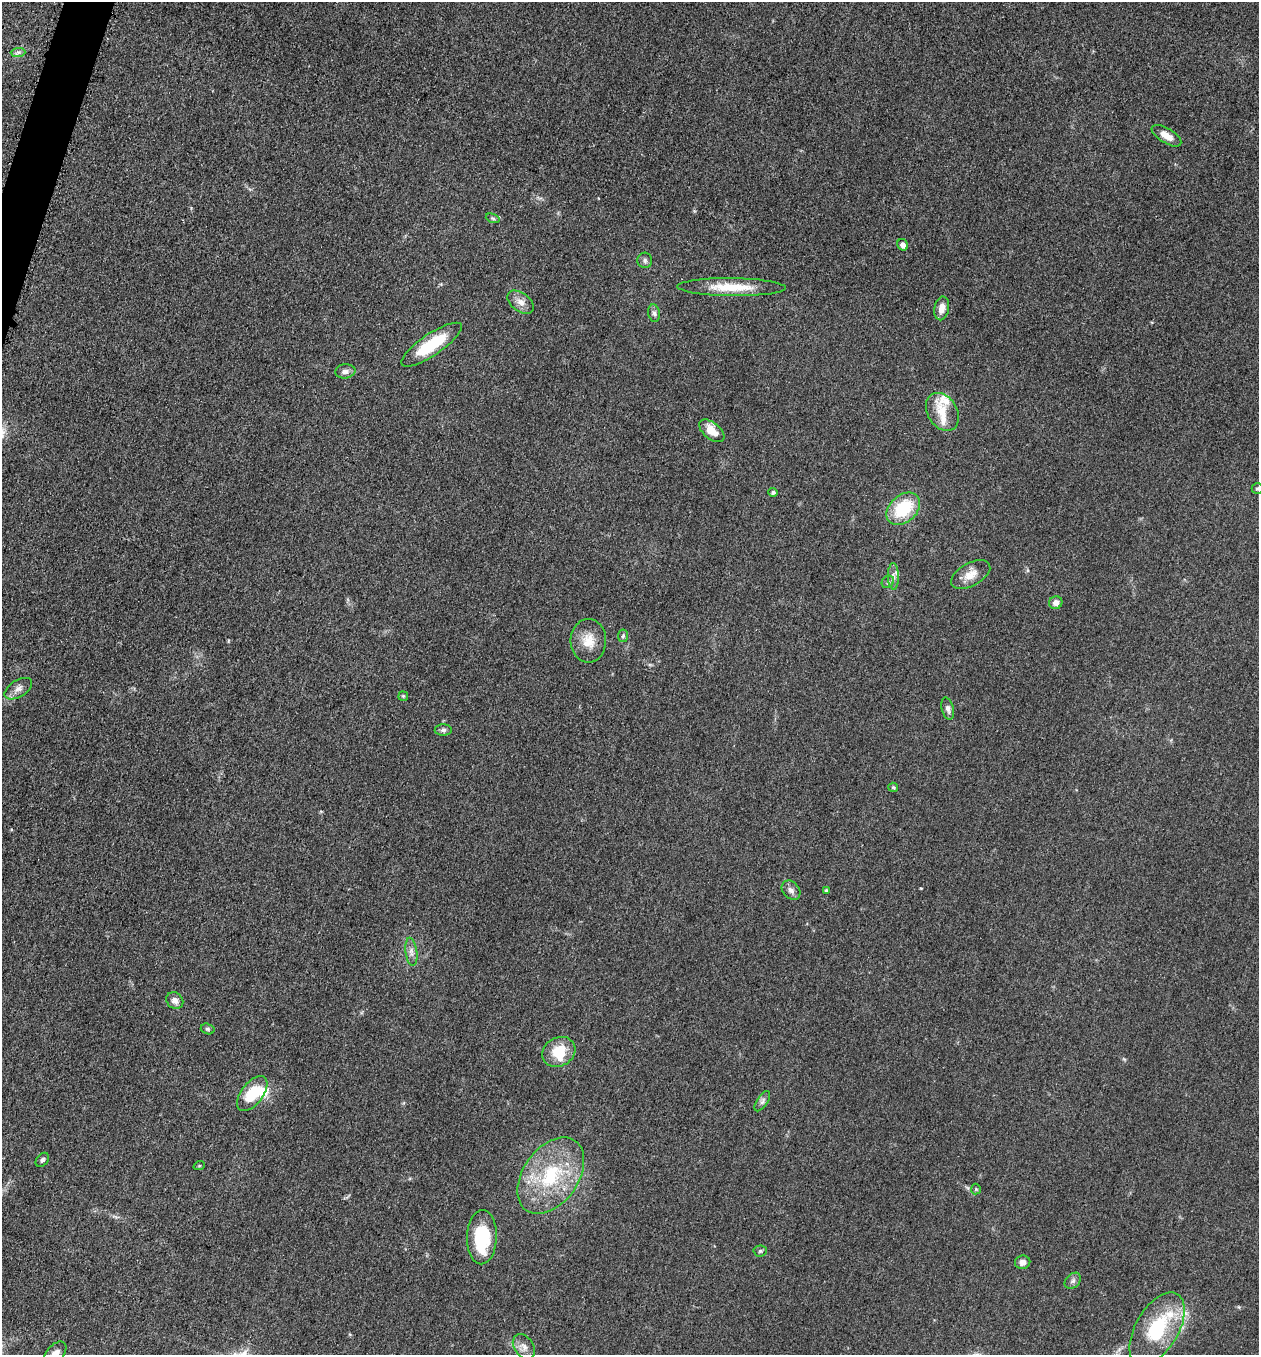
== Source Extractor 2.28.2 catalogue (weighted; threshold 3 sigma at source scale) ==
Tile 11 of 4 x 4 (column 3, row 3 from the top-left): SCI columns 2713-3969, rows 1370-2722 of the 5506 x 5461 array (HDU 1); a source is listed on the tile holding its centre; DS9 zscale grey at full resolution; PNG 1261 x 1357 px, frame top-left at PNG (2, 2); each listed source drawn as its Kron ellipse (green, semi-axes under 4 px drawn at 4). Shown black and unused: <1% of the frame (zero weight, under 3 of 5 exposures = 4% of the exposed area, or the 3 px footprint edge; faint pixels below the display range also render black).
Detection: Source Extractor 2.28.2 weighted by HDU 2 'WHT'; one run over the whole footprint, this tile lists its part. Background 0.0603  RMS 0.0062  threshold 0.0277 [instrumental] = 3 sigma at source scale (4.5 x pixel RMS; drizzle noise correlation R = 1.50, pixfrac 1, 0.05/0.05 arcsec/px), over >= 5 px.
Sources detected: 51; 1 inside a brighter object's white glare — neither listed nor drawn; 4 inside a brighter listed object's ellipse — not listed separately; the other 46 listed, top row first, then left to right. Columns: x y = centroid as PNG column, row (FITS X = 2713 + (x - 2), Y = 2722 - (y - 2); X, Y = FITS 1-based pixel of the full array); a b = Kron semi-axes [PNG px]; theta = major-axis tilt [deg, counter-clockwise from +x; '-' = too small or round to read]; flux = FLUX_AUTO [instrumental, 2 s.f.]
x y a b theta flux
18 52 7 4 1 1.5
1166 136 17 7 -32 6
493 218 7 4 -20 1
903 245 6 5 - 2.5
645 260 8 7 - 1.8
732 287 54 9 -1 18
521 302 15 9 -36 4.7
942 308 12 7 79 4.7
654 313 9 5 -82 1.9
432 345 36 10 34 28
345 371 10 7 7 2.9
942 412 20 15 -58 11
712 431 15 8 -39 8.1
1257 489 6 5 - 1
773 492 5 4 - 1.5
903 509 19 13 42 30
971 575 21 11 28 7.6
893 576 13 5 -88 2.8
888 582 7 5 45 1.4
1056 603 7 6 - 3.4
623 636 6 5 - 1.1
588 641 22 18 90 11
18 689 15 8 32 4.1
403 696 5 4 - 0.77
948 709 11 6 -74 2.3
443 730 8 5 1 1.7
893 787 5 4 - 0.73
791 890 11 8 -48 2.7
826 890 4 4 - 0.77
411 952 14 6 -82 3.2
175 1001 9 7 -41 3.6
208 1029 7 5 -16 1.2
559 1052 17 14 29 15
252 1094 20 11 52 19
762 1101 12 5 57 2
42 1160 8 5 50 1.5
199 1166 6 3 18 0.61
551 1176 42 27 55 47
976 1189 5 5 - 0.78
482 1237 27 15 88 35
760 1251 6 5 - 1.1
1023 1262 8 6 10 3.1
1073 1281 9 6 45 1.8
1157 1329 40 21 60 41
524 1347 14 9 -55 4.1
55 1354 14 8 49 4.7
Isophote crosses this tile's border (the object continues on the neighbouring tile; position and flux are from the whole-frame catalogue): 2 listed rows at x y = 1257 489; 55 1354